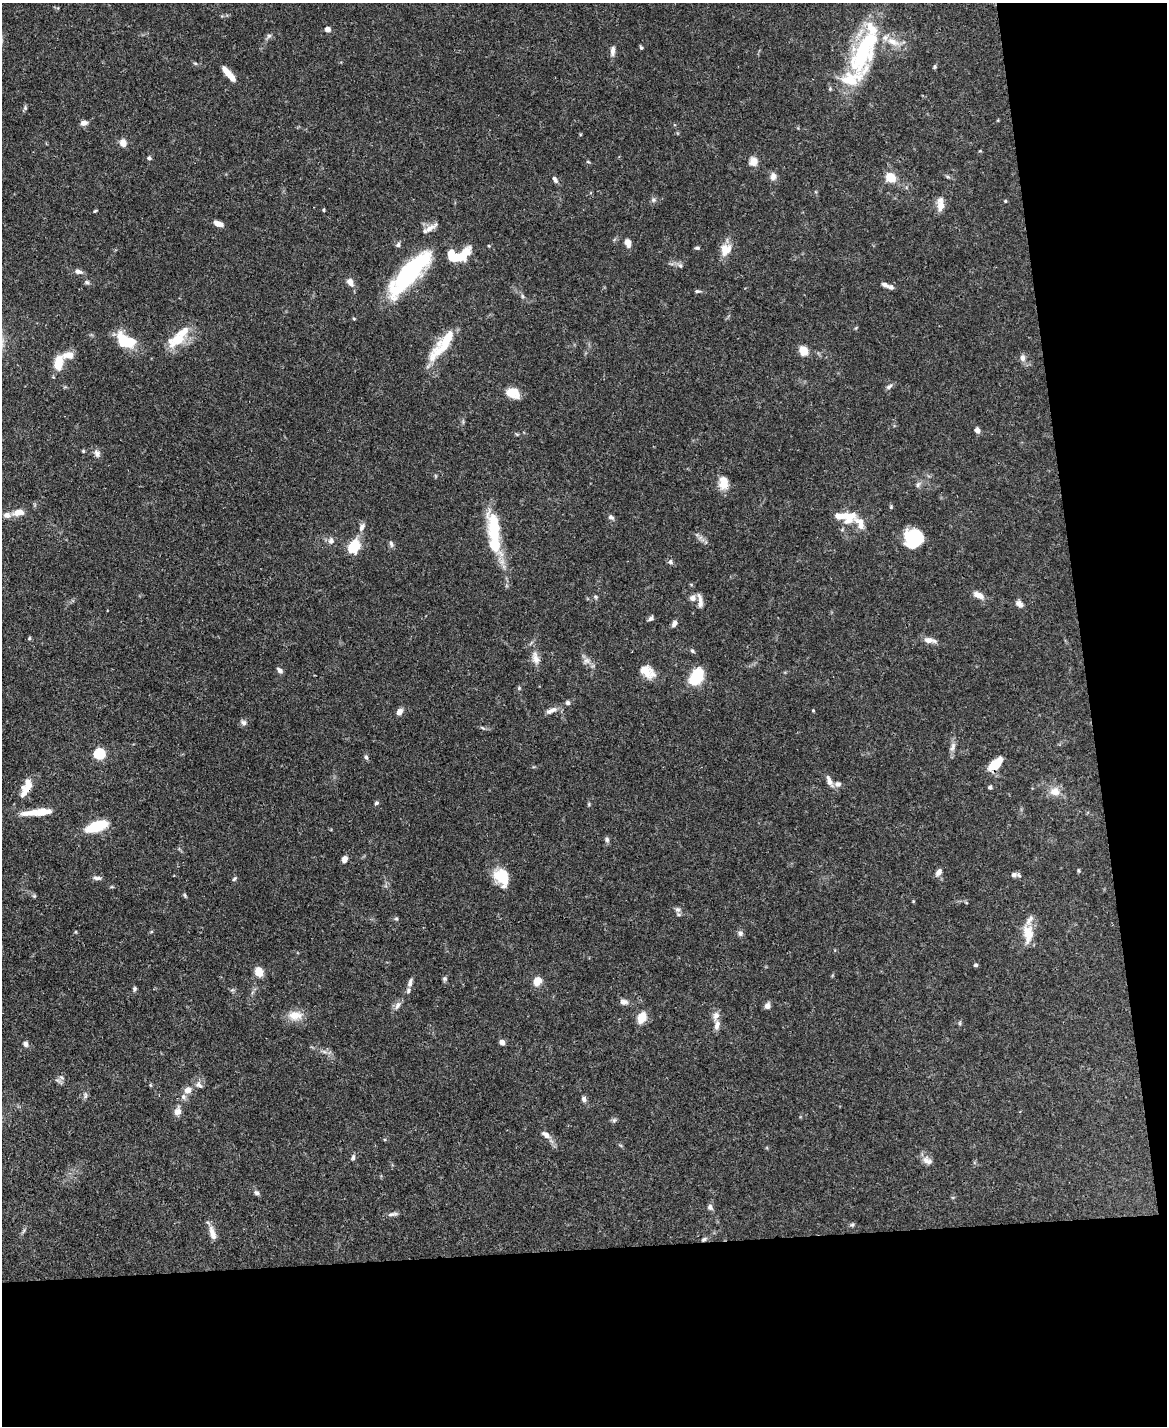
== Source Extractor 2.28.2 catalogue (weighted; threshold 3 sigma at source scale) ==
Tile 12 of 4 x 3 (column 4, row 3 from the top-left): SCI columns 3499-4663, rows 242-1665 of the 4666 x 4644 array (HDU 1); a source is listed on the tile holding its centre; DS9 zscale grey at full resolution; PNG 1169 x 1428 px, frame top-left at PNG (2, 3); no overlay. Shown black and unused: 19% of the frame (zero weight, under 3 of 4 exposures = <1% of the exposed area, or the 3 px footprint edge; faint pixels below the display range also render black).
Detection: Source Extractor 2.28.2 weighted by HDU 2 'WHT'; one run over the whole footprint, this tile lists its part. Background 0.0889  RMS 0.0036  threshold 0.0163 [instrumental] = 3 sigma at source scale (4.5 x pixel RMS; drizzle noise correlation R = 1.50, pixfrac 1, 0.05/0.05 arcsec/px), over >= 5 px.
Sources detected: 166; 4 inside a brighter object's white glare — not listed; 19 inside a brighter listed object's ellipse — not listed separately; the other 143 listed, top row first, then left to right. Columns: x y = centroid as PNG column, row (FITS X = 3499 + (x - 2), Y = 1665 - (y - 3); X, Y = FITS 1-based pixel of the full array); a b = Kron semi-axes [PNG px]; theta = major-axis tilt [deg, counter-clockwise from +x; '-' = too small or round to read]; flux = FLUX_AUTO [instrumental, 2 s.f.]
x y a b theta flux
328 29 5 5 - 2.1
269 36 7 6 - 0.87
893 42 19 9 -27 4.5
641 48 5 4 - 0.53
613 51 12 6 86 1.8
863 52 61 24 67 41
195 63 6 4 -18 0.47
935 67 6 4 71 0.52
228 74 19 6 -49 4.7
25 108 6 5 - 0.61
84 123 9 6 12 1.6
123 143 8 7 - 3.1
149 158 5 4 - 0.76
753 161 10 9 - 3
773 176 10 8 87 1.9
890 177 11 9 -40 6.4
948 177 6 4 -19 0.58
555 179 10 5 -58 1.2
653 200 7 5 -20 0.83
1005 201 4 4 - 0.35
940 204 16 7 -89 3.6
324 210 5 3 - 0.36
95 211 5 3 - 0.39
218 223 11 6 -22 2.3
430 228 17 7 33 2.6
628 243 11 7 -74 2.2
398 245 6 6 - 0.91
489 246 4 3 - 0.31
697 248 6 4 7 0.6
726 249 18 14 54 4.7
458 257 17 10 -6 8.5
680 266 7 5 -67 0.84
78 271 10 6 -15 1.5
409 272 58 18 48 46
87 282 7 5 -4 0.73
350 282 10 7 -60 2.5
885 285 9 5 -27 1.3
698 291 8 5 -4 0.66
522 296 6 4 -71 0.59
354 319 5 3 - 0.33
124 339 24 13 -51 10
177 340 32 15 27 9.6
446 340 41 12 54 13
804 351 10 8 -48 4.5
68 355 16 9 1 3.5
1022 358 8 7 - 1.7
58 363 13 8 82 8.6
889 387 10 5 37 0.98
513 393 16 11 -23 5.4
977 430 6 5 - 1.5
83 451 5 4 - 0.39
97 453 10 7 -58 1.6
723 483 16 11 -87 4.8
918 484 9 5 64 0.92
18 512 16 8 13 3.2
611 517 9 6 -29 0.96
860 523 45 18 -18 7.8
362 527 11 6 60 1.7
494 535 59 16 -81 20
913 538 16 15 - 17
331 541 8 7 - 1.6
391 543 10 5 -72 0.97
354 546 10 8 53 15
670 562 7 6 - 0.91
978 595 13 7 -26 2.9
595 597 6 5 - 0.59
692 598 8 7 - 1.6
700 601 19 6 -82 2.1
1019 604 10 7 -36 1.5
651 618 7 5 34 0.91
674 623 7 5 57 1.6
29 638 5 4 - 0.49
929 640 16 6 -8 2.6
692 651 6 5 - 0.57
536 658 19 9 -73 3.4
586 661 9 9 - 1.8
280 671 7 5 -48 1.4
645 671 18 13 -45 5.4
696 677 15 10 56 17
519 688 5 5 - 0.43
568 703 6 6 - 0.88
553 710 11 7 20 1.8
813 710 4 3 - 0.32
399 712 7 5 56 2.4
244 722 7 6 - 1.2
953 747 15 6 66 1.8
99 754 5 5 - 33
366 757 6 5 - 0.74
996 764 18 9 45 7
829 781 18 6 -65 2.1
28 784 16 9 -89 3.7
838 784 9 7 1 1.4
990 787 5 5 - 0.71
1055 791 13 11 -1 3.9
376 803 6 5 - 0.67
589 804 6 3 73 0.41
40 812 27 7 5 7.5
97 826 16 6 19 25
607 840 8 6 -82 0.9
344 859 7 5 72 2.1
1078 871 6 3 -82 0.4
939 872 10 6 55 1.7
1014 875 8 7 - 1.3
502 877 21 15 -63 9.2
97 878 12 5 -6 1.1
234 879 7 5 45 0.61
185 895 6 4 -71 0.51
34 896 6 4 46 0.44
677 910 7 7 - 1
396 919 6 4 0 0.49
740 933 7 6 - 1.1
1028 934 27 13 -87 6.3
975 965 6 4 2 0.55
259 972 9 7 -72 4.7
445 978 6 6 - 0.66
537 981 11 9 46 3.4
410 983 13 5 79 1.4
134 989 6 5 - 0.68
624 1002 11 7 -6 1.6
398 1005 12 7 62 1.6
767 1006 8 7 - 1.5
295 1015 19 12 0 5
716 1016 13 8 71 2.1
642 1018 10 7 63 6.4
960 1023 6 4 72 0.49
502 1042 6 5 - 1.8
25 1044 7 6 - 1.2
61 1077 8 3 -19 0.62
199 1085 12 8 -46 1.6
188 1090 10 9 - 2.4
85 1096 10 5 82 0.91
584 1099 7 6 - 1
177 1111 10 8 73 2.4
614 1120 7 4 45 0.7
546 1135 13 7 -37 2.1
353 1157 7 5 74 0.95
927 1160 14 9 -36 2.4
257 1193 8 5 -32 0.94
710 1207 7 6 - 1.2
392 1214 16 5 10 1.3
852 1225 6 5 - 0.61
212 1233 18 7 -73 3.2
704 1239 8 4 35 0.71
Overlapping masked pixels (flux is a lower limit): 3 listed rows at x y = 409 272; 996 764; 28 784